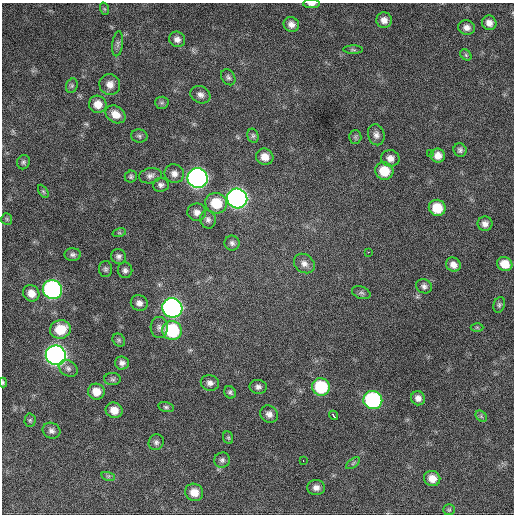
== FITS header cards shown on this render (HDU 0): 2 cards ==
NAXIS1  =                  512 / Axis length
NAXIS2  =                  512 / Axis length

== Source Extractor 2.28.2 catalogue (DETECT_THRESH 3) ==
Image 512 x 512 px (HDU 0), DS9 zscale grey, 1 PNG px = 1 image px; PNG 516 x 516 px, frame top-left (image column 1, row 512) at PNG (2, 3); each listed source drawn as its Kron ellipse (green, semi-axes under 4 px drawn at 4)
Background 837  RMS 23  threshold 69.5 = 3 sigma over >= 5 px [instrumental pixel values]
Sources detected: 92; all 92 listed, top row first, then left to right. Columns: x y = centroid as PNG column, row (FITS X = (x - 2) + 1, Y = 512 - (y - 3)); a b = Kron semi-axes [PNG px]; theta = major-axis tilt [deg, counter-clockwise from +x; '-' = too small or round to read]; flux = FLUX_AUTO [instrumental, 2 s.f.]
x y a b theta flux
311 4 8 3 0 5200
105 9 6 4 -70 2000
384 20 8 7 - 9700
489 23 7 7 - 8900
291 24 8 7 - 8400
467 28 9 7 -16 7900
177 39 8 7 - 7300
118 44 12 5 83 5000
353 50 10 4 -1 2700
466 55 6 5 - 2600
228 77 8 6 -55 4300
110 84 11 10 - 13000
72 86 7 5 69 3200
200 95 10 8 -27 7700
162 103 6 6 - 3100
98 104 9 8 - 17000
116 114 10 8 -34 15000
376 135 10 8 -76 7300
139 136 8 6 -12 3600
253 136 7 5 -76 3100
355 137 6 6 - 2900
460 150 7 6 - 4500
430 153 2 2 - 4900
438 156 7 7 - 12000
265 157 9 8 - 15000
390 158 9 8 - 9900
23 162 7 6 - 3400
384 171 9 8 - 35000
174 174 10 9 - 8900
131 176 6 6 - 3100
150 176 11 7 10 6500
198 178 10 10 - 740000
161 185 8 7 - 5200
43 191 7 4 -58 2400
237 198 10 10 - 770000
216 203 11 10 - 41000
437 208 8 8 - 36000
197 212 9 8 - 8600
7 219 6 5 - 2200
208 219 9 7 -71 5900
485 224 7 7 - 7700
119 233 7 4 17 2500
232 243 7 7 - 4800
368 252 3 2 - 2500
73 255 8 6 3 4300
118 256 7 7 - 5200
304 264 11 9 -38 8800
505 264 8 7 - 21000
453 265 8 6 -36 9000
106 269 8 6 -89 3900
125 270 7 7 - 5100
424 286 8 7 - 5100
52 289 10 9 - 400000
31 293 8 7 - 14000
361 293 9 6 -21 3800
139 303 8 8 - 7600
499 305 8 5 71 3300
172 308 10 9 - 610000
159 327 10 8 -86 6700
477 327 6 4 -1 2000
60 329 10 9 - 38000
172 330 10 9 - 110000
119 340 7 5 -48 2700
56 355 10 9 - 920000
122 363 7 6 - 6100
68 368 10 7 -32 5900
113 379 8 6 -2 3800
3 382 5 3 - 2100
210 383 9 8 - 7100
258 387 8 7 - 6000
321 387 9 8 - 81000
96 392 8 8 - 19000
230 392 6 5 - 3200
418 398 7 7 - 7600
373 400 9 9 - 230000
166 407 8 5 -15 3000
114 410 8 7 - 16000
269 414 9 8 - 7800
333 415 5 3 - 10000
481 416 6 5 - 2700
30 420 6 5 - 2500
51 431 9 7 -26 6000
228 438 6 5 - 2400
156 442 8 7 - 5000
222 460 8 7 - 4700
303 460 2 2 - 3700
353 463 8 4 38 3100
108 476 7 4 -17 2800
432 478 8 7 - 15000
316 488 9 7 -3 8500
194 492 9 8 - 17000
449 510 6 5 - 2400
At the frame edge (FLAGS 8, measured only in part): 2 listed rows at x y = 311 4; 3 382